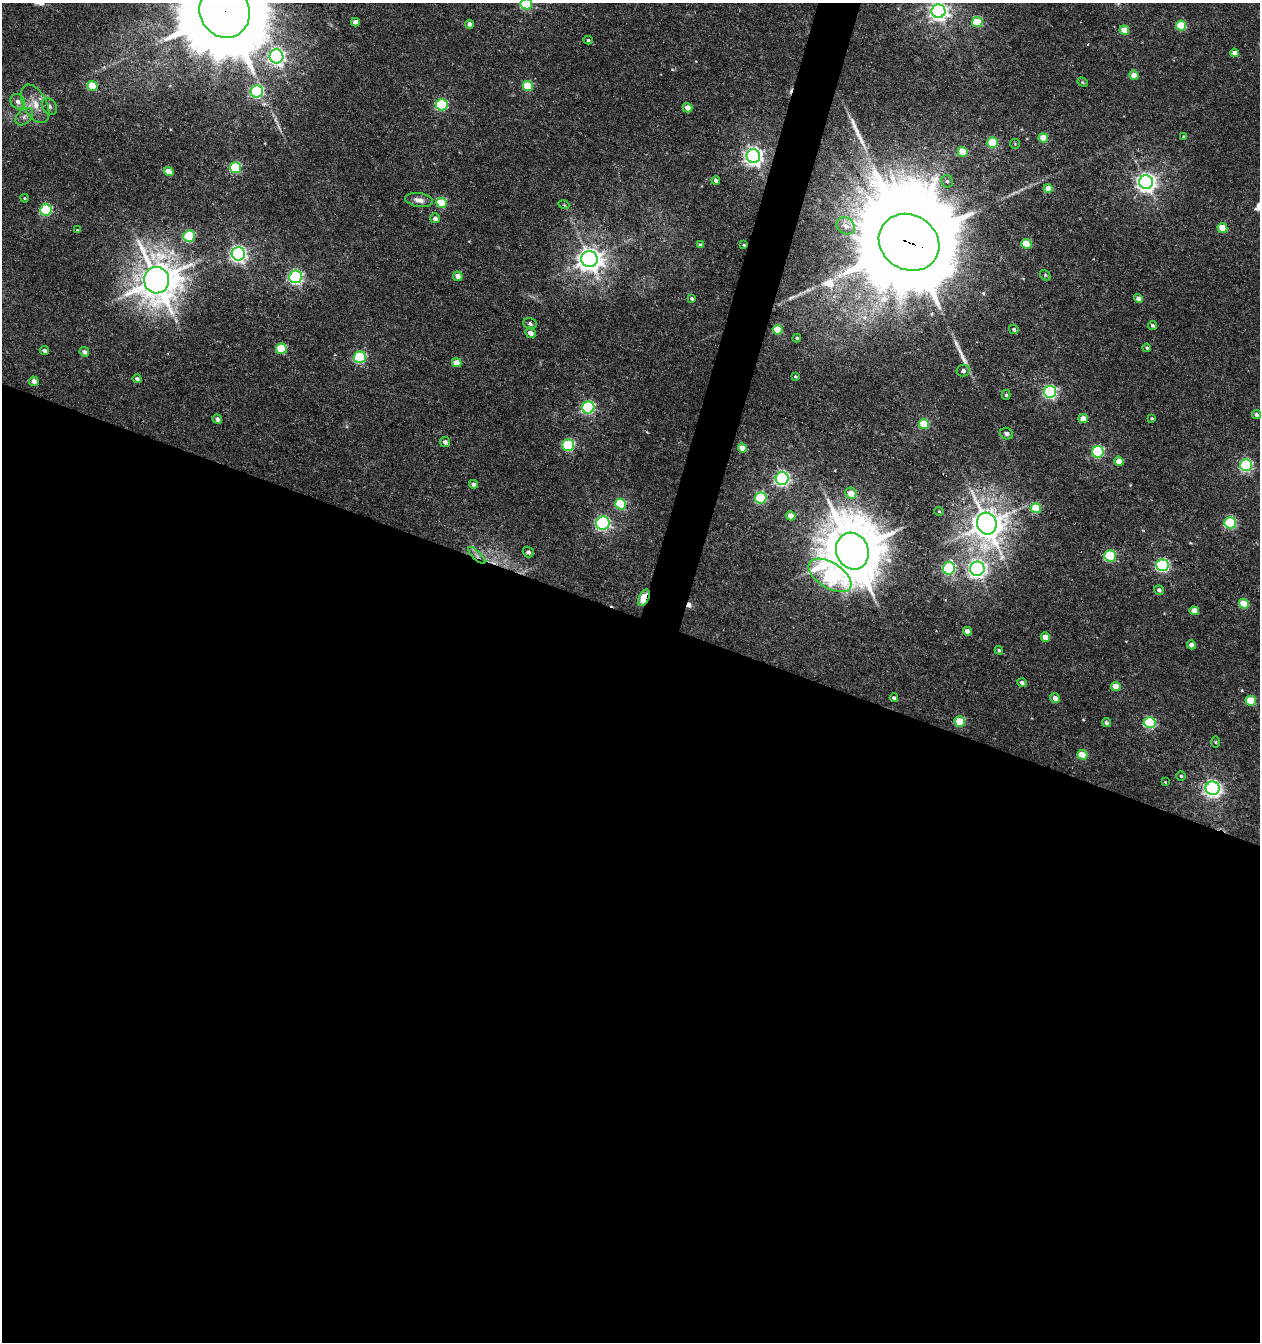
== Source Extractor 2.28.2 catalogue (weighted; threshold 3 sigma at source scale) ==
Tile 14 of 4 x 4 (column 2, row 4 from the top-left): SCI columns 1534-2791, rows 1-1340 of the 5517 x 5361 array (HDU 1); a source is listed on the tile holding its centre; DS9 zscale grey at full resolution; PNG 1262 x 1344 px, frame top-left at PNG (2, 3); each listed source drawn as its Kron ellipse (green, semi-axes under 4 px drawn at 4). Shown black and unused: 56% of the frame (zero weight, under 5 of 10 exposures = <1% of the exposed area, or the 3 px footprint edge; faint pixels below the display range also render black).
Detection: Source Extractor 2.28.2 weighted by HDU 2 'WHT'; one run over the whole footprint, this tile lists its part. Background 0.00246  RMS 0.0021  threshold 0.00868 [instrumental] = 3 sigma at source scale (4.09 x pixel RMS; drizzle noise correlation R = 1.36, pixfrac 0.8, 0.0396/0.0396 arcsec/px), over >= 5 px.
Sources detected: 135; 3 too faint to see at this stretch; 2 cosmic-ray / hot-pixel residue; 3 long thin detections or spike segments (spike, bleed or trail) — neither listed nor drawn; the other 127 listed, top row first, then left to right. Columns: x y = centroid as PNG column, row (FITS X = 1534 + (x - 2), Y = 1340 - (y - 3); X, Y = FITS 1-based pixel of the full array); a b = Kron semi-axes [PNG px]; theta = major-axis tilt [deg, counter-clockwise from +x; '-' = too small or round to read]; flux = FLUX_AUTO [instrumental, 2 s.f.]
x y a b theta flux
526 4 5 5 - 17
225 11 27 25 -65 4500
938 11 7 7 - 98
355 22 4 4 - 1.4
977 22 5 5 - 8.5
470 24 4 4 - 0.98
1181 26 5 5 - 7.3
1124 30 5 4 - 3.6
588 40 4 3 - 0.29
1234 53 4 4 - 1.3
276 56 7 7 - 67
1134 75 4 4 - 2.4
1083 82 5 4 - 0.26
92 86 5 5 - 5.6
528 86 5 5 - 7.2
257 92 6 6 - 31
18 102 8 6 -54 0.98
35 104 21 11 -62 3
442 105 6 5 - 18
49 106 9 6 -57 0.65
688 108 5 4 - 2
24 117 10 6 46 0.85
1184 136 3 2 - 0.22
1043 138 5 4 - 3.8
992 143 5 5 - 9.4
1015 144 5 4 - 0.21
963 152 5 4 - 4.3
753 156 7 7 - 99
235 168 5 5 - 16
169 171 5 4 - 3.2
716 180 4 4 - 0.63
947 181 6 6 - 0.47
1146 182 7 7 - 110
1048 188 4 4 - 2.5
25 198 4 3 - 0.23
419 200 14 7 -9 1.3
441 203 5 5 - 8.1
564 205 5 3 - 0.17
46 210 6 5 - 17
435 218 5 5 - 0.92
846 226 10 8 -39 1.3
1222 228 5 4 - 4.3
77 230 4 4 - 0.17
189 236 6 5 - 13
909 242 31 27 -32 7800
1026 244 5 5 - 5.1
700 245 4 3 - 0.46
744 245 3 2 - 0.18
238 254 6 6 - 75
589 259 8 8 - 210
1045 275 6 4 -50 0.26
458 276 5 4 - 1.5
296 277 6 6 - 44
157 280 13 12 - 590
692 298 4 3 - 0.37
1138 298 5 4 - 0.94
530 324 7 5 -22 0.61
1152 325 4 3 - 0.41
1014 329 5 4 - 0.43
778 330 5 4 - 6.2
530 333 5 5 - 1.4
797 338 4 3 - 0.29
1147 348 4 4 - 0.28
281 349 5 5 - 8.3
44 351 4 4 - 0.6
84 352 5 4 - 0.67
360 357 6 5 - 21
457 363 5 4 - 3
963 371 6 5 - 0.66
795 376 3 3 - 0.22
137 379 4 4 - 0.59
34 381 5 4 - 1.1
1050 392 6 6 - 36
1006 395 5 4 - 0.3
588 407 6 6 - 29
1256 415 4 4 - 0.57
1152 418 4 3 - 0.21
217 419 5 4 - 0.87
1083 419 5 4 - 1.9
924 424 5 4 - 6
1006 434 6 5 - 0.76
445 442 5 5 - 0.74
568 445 6 5 - 18
742 448 5 4 - 2.3
1098 452 6 6 - 21
1119 461 5 4 - 2.6
1246 465 6 6 - 30
782 478 6 6 - 51
474 484 4 4 - 0.81
851 493 6 5 - 2.7
761 498 6 5 - 14
621 504 5 5 - 11
1036 508 5 5 - 6.9
939 511 4 4 - 0.21
790 516 5 4 - 2
603 523 7 6 - 38
1230 523 6 5 - 20
987 524 11 9 -73 400
852 551 19 16 -70 1300
528 552 5 5 - 0.7
477 555 11 4 -45 0.74
1110 556 6 5 - 16
1162 565 6 6 - 32
949 568 6 6 - 26
977 569 7 7 - 86
830 575 24 12 -32 21
1159 590 5 4 - 0.64
644 598 9 5 65 9.5
1244 604 5 4 - 5.4
1194 611 5 4 - 2.4
967 631 4 4 - 1.4
1045 637 5 4 - 1.7
1191 645 4 4 - 1.4
999 650 4 4 - 0.32
1022 683 5 4 - 0.66
1116 686 5 4 - 2.7
894 698 4 3 - 0.43
1055 698 5 4 - 1.1
1251 701 5 5 - 6
960 721 5 5 - 6.5
1106 723 5 4 - 0.46
1150 723 6 5 - 16
1216 742 6 4 -89 0.25
1082 755 5 4 - 4.5
1181 776 4 4 - 0.28
1165 782 4 4 - 0.17
1213 788 7 7 - 81
Overlapping masked pixels (flux is a lower limit): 6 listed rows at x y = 225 11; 909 242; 1036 508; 987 524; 477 555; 644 598
Isophote crosses this tile's border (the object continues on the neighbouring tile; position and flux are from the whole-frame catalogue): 3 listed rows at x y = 526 4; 225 11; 938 11